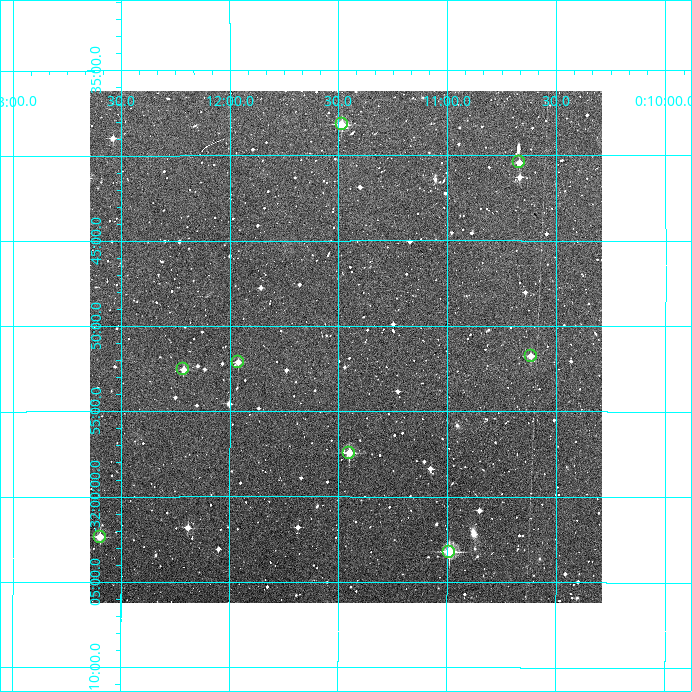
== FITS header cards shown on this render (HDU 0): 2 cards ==
NAXIS1  =                  512
NAXIS2  =                  512

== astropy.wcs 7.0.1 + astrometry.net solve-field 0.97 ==
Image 512 x 512 px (HDU 0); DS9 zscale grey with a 90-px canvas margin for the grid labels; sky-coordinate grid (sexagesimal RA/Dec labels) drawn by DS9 from the SOLVED WCS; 8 Tycho-2 reference stars matched to detected sources circled (green)
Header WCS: RA---TAN/DEC--TAN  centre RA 00:11:28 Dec -31:51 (2.87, -31.85 deg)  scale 3.52 arcsec/px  FOV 30.0' x 30.0'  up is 0 deg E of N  parity normal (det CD < 0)
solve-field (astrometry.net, Tycho-2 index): VERIFIED the header's WCS against the Tycho-2 star catalogue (verified at 2 index scales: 6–8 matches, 0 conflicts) and refined it, rather than solving blind
Solved WCS: RA---TAN-SIP/DEC--TAN-SIP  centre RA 00:11:28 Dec -31:51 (2.87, -31.85 deg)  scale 3.52 arcsec/px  FOV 30.0' x 30.0'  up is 0 deg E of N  parity normal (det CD < 0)
The solver's refit moves the header's centre by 2.8 arcsec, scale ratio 0.9999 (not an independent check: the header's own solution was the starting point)
Tycho-2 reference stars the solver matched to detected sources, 8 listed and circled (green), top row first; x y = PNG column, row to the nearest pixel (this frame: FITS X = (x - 90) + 1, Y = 512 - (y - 91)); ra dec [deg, ICRS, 3 dp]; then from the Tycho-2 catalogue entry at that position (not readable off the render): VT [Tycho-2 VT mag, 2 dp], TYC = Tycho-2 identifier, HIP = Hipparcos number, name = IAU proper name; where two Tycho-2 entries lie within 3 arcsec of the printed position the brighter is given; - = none
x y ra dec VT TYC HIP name
342 124 2.871 -31.637 10.97 6989-56-1 - -
519 162 2.668 -31.674 11.58 6989-175-1 - -
531 356 2.654 -31.862 11.95 6989-296-1 - -
238 362 2.990 -31.868 11.72 6989-46-1 - -
183 369 3.053 -31.876 12.28 6990-13-1 - -
349 453 2.862 -31.957 11.18 6989-43-1 - -
100 537 3.149 -32.039 10.77 6990-267-1 - -
449 552 2.747 -32.054 9.92 6989-273-1 - -